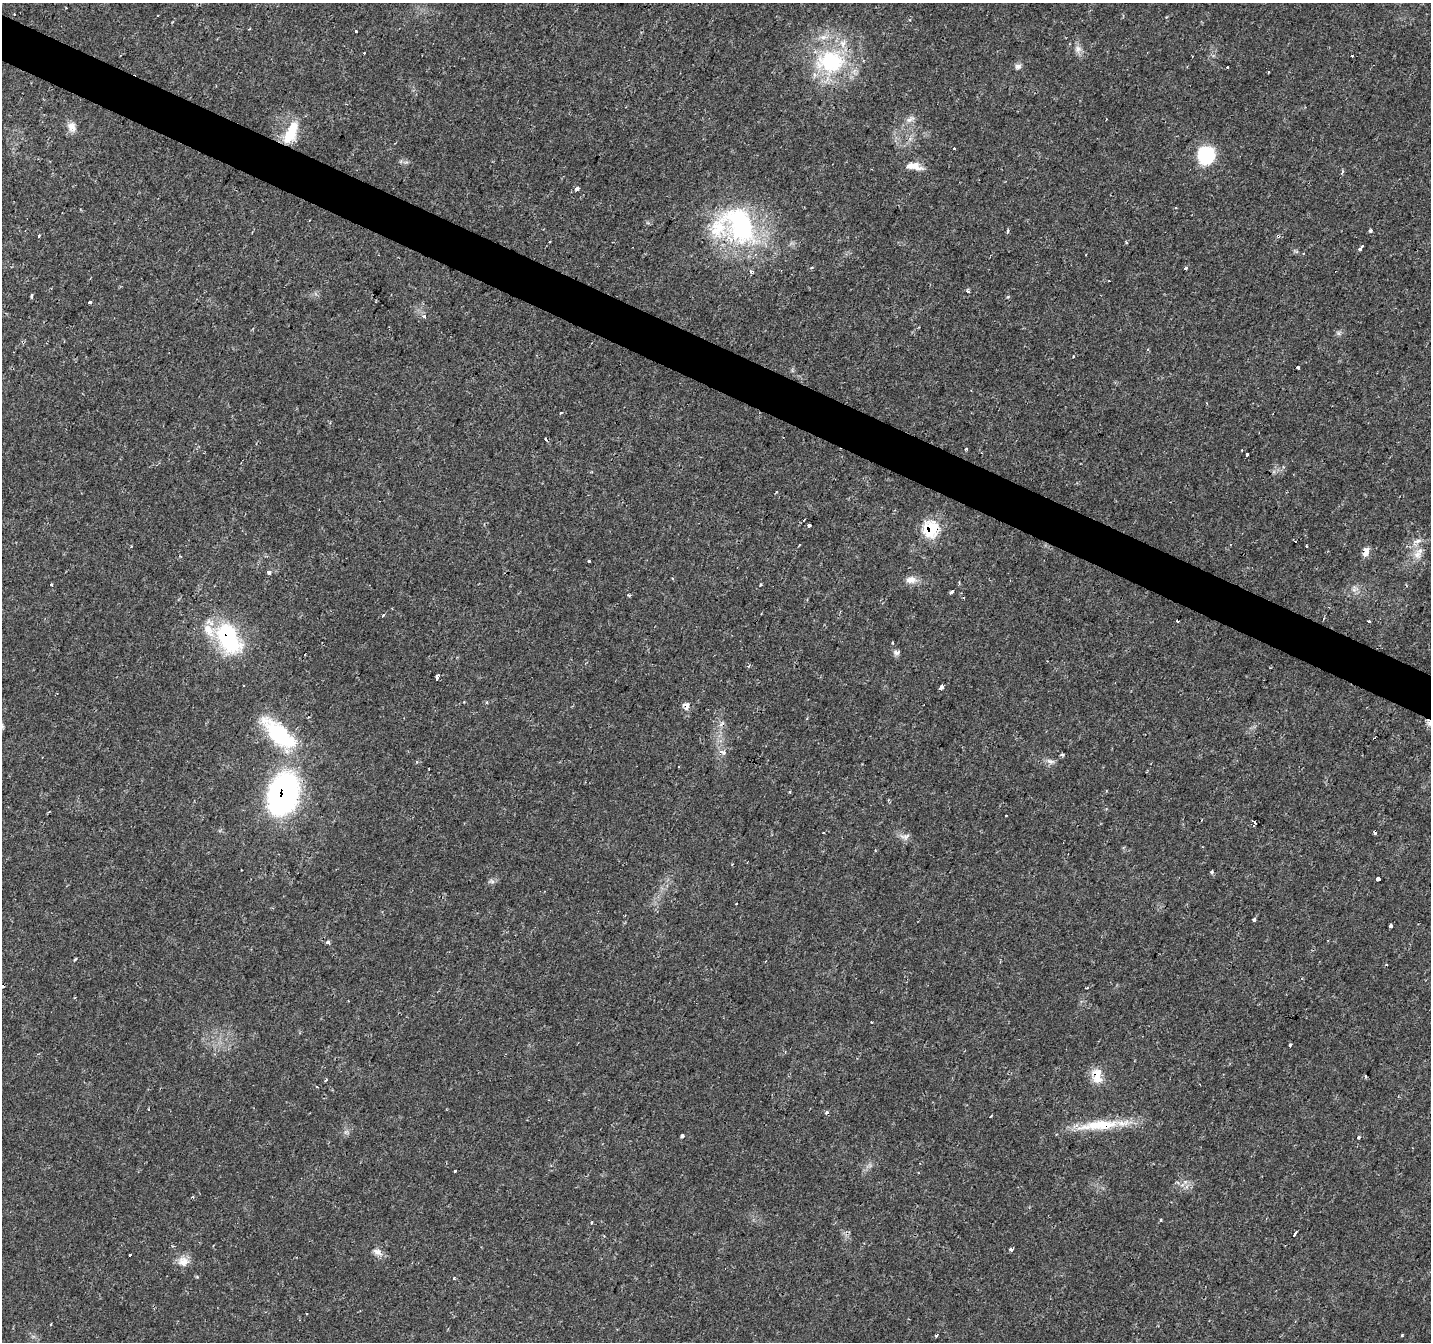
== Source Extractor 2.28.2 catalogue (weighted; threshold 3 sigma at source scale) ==
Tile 11 of 4 x 4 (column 3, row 3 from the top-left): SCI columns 2863-4291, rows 1607-2946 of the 5719 x 5826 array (HDU 1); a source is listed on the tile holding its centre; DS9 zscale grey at full resolution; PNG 1433 x 1344 px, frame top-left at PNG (2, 3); no overlay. Shown black and unused: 3% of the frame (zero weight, under 2 of 3 exposures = <1% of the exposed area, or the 3 px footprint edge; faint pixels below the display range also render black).
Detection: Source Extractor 2.28.2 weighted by HDU 2 'WHT'; one run over the whole footprint, this tile lists its part. Background 0.0177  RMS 0.0029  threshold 0.0133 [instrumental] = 3 sigma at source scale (4.5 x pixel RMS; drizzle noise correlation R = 1.50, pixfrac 1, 0.0396/0.0396 arcsec/px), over >= 5 px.
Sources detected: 115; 15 cosmic-ray / hot-pixel residue — not listed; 3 inside a brighter listed object's ellipse — not listed separately; the other 97 listed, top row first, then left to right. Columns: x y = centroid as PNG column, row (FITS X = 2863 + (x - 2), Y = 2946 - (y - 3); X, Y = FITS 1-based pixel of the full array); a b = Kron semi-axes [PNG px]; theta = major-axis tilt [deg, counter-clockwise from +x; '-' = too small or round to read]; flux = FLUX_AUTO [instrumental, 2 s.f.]
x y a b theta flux
356 31 3 3 - 1.1
1078 49 10 9 - 1.7
1352 56 3 3 - 2.7
831 62 43 34 4 28
1018 66 8 6 13 1
1227 67 3 3 - 0.69
910 119 13 5 23 1.2
72 127 14 11 -65 2.3
292 130 26 14 62 7.8
954 148 3 2 - 0.38
1206 155 18 16 86 16
914 166 21 9 -10 3.2
577 188 4 3 - 3.1
740 225 58 40 -59 46
1008 231 5 3 - 0.68
1370 231 5 3 - 0.55
39 235 4 3 - 0.44
1278 236 4 3 - 0.85
549 242 3 2 - 0.24
1126 243 4 3 - 0.31
1362 246 3 2 - 0.64
1359 249 4 3 - 1
1296 251 7 4 -19 0.48
1086 255 3 2 - 0.25
812 268 4 3 - 0.43
1186 268 3 3 - 0.86
968 291 4 3 - 0.71
31 296 3 3 - 0.73
90 302 3 3 - 1.1
424 317 4 3 - 3.2
1338 333 6 6 - 0.65
1073 356 3 3 - 0.26
1298 367 3 3 - 1.4
560 413 3 3 - 0.74
966 449 4 3 - 1
1247 455 3 3 - 1.6
809 525 4 3 - 2.7
931 529 11 10 - 19
1295 541 2 2 - 0.27
1417 541 11 4 19 1.1
1306 546 3 2 - 0.32
1366 552 11 7 76 2.1
1417 554 13 12 - 3.1
589 561 3 3 - 0.9
269 573 5 5 - 0.62
911 580 15 10 3 2.4
50 585 3 3 - 0.66
760 585 3 3 - 0.3
1354 589 10 6 72 1.2
952 592 4 3 - 2.4
383 615 3 2 - 0.66
1369 621 3 3 - 1.8
228 638 35 21 -62 28
892 643 3 3 - 0.73
896 653 9 6 -29 0.99
437 677 4 3 - 15
244 686 3 3 - 0.85
941 687 5 3 - 1.8
686 706 11 8 -82 1.6
279 734 49 19 -42 22
722 752 9 6 -26 1.5
1062 755 4 3 - 0.57
1050 761 12 6 -16 1.3
678 766 3 2 - 0.4
789 792 4 3 - 0.34
283 794 39 26 74 73
1006 815 3 3 - 0.71
1255 823 4 3 - 2.6
905 836 15 6 5 1.4
1212 872 4 4 - 0.59
1378 879 4 3 - 8.3
492 881 9 5 -20 0.72
736 904 2 2 - 0.33
1254 920 4 3 - 3.8
1391 926 4 3 - 0.91
328 942 3 3 - 1.2
75 959 4 3 - 0.35
1386 965 3 2 - 0.3
1290 1045 4 3 - 0.93
1097 1076 19 12 -80 4.9
1365 1076 5 3 - 0.28
1200 1084 3 2 - 0.26
1099 1125 62 12 6 13
682 1136 3 3 - 2.3
1358 1138 3 3 - 2
455 1171 3 3 - 0.9
1161 1220 3 3 - 0.52
591 1222 3 3 - 1
1295 1233 6 3 63 2.1
1011 1250 5 4 - 0.76
377 1252 14 8 -27 1.8
130 1255 3 3 - 2.9
183 1261 15 13 1 3
454 1278 3 3 - 0.86
51 1324 3 2 - 0.44
936 1335 3 3 - 0.89
1402 1335 3 3 - 0.52
Overlapping masked pixels (flux is a lower limit): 8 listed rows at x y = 1278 236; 931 529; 1366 552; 228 638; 686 706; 283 794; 1097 1076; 1099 1125
Unlisted compact peaks at least as high as the median listed source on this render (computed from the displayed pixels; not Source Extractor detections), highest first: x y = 1185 1182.